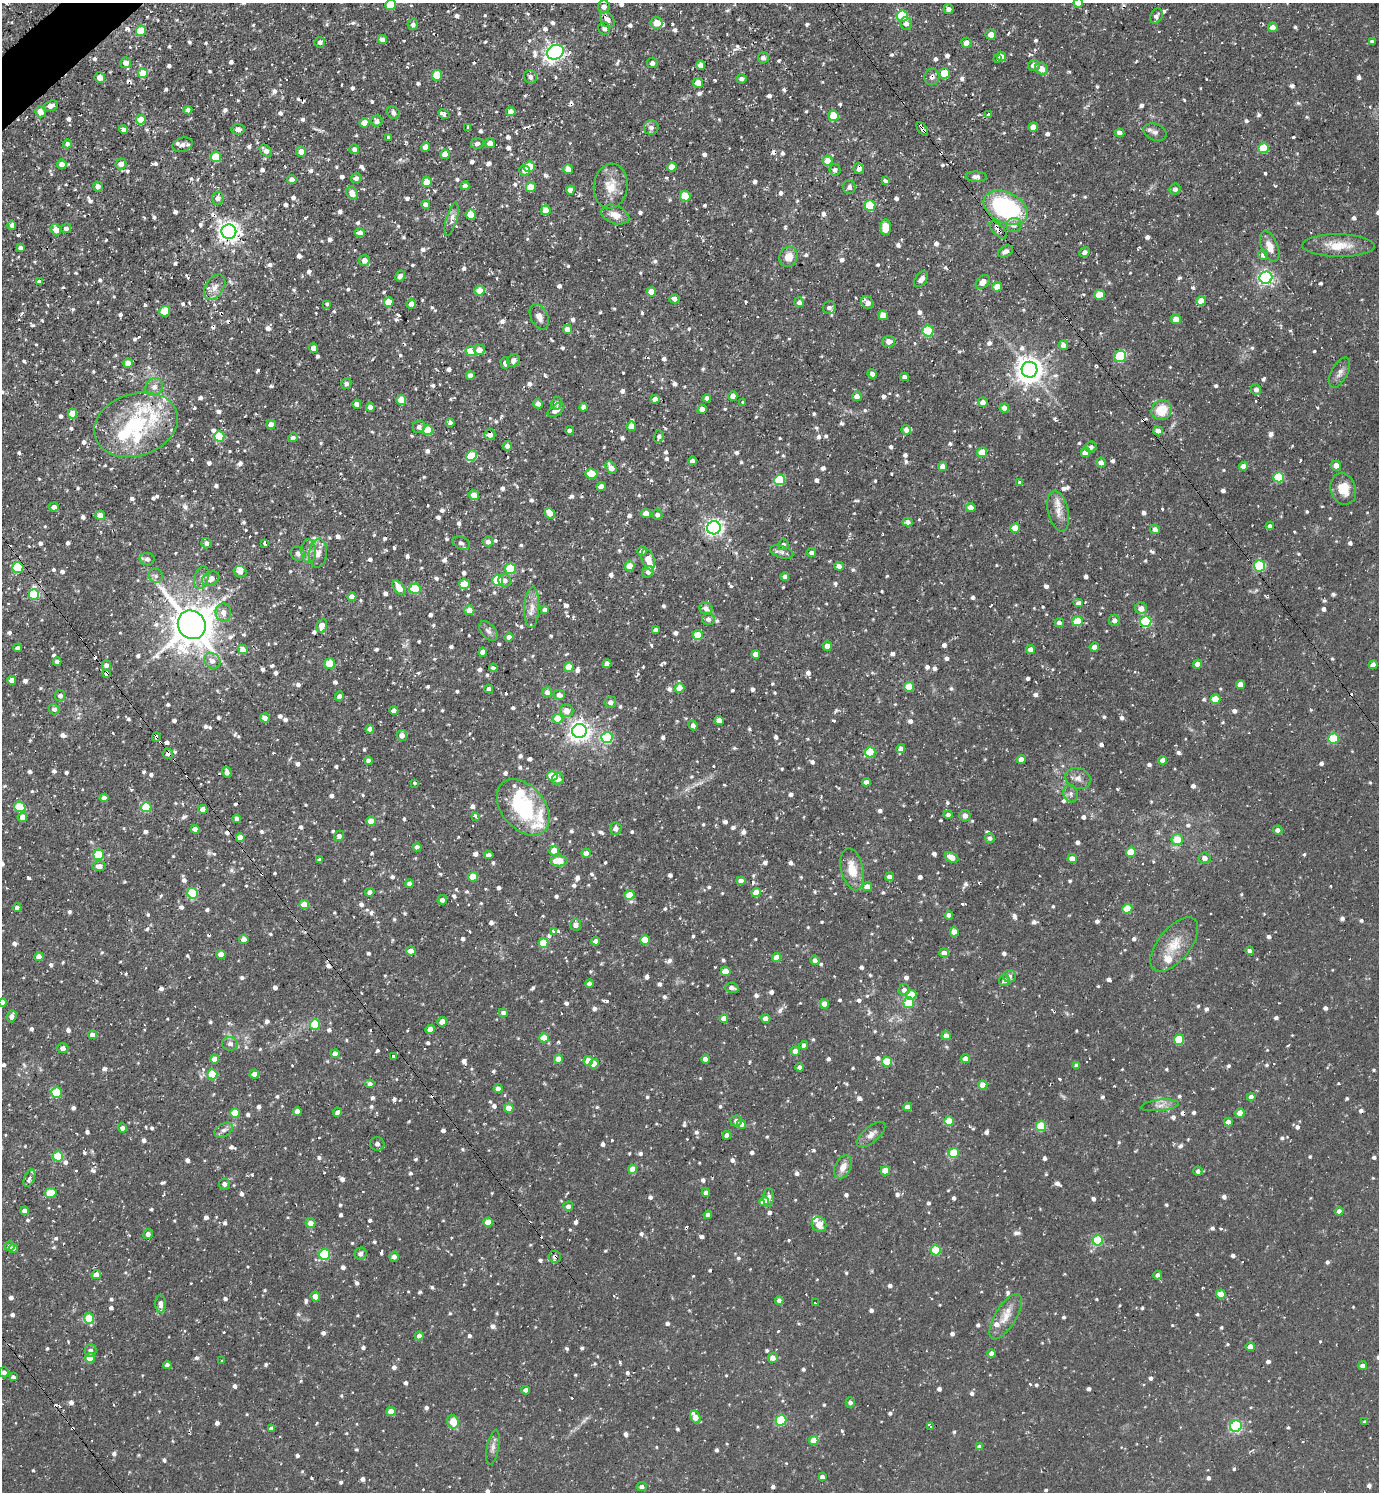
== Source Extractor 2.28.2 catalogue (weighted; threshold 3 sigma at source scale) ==
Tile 11 of 4 x 4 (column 3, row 3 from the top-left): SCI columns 2909-4285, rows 1491-2980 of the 5960 x 5963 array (HDU 1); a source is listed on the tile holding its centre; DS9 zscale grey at full resolution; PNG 1381 x 1494 px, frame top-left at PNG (2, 3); each listed source drawn as its Kron ellipse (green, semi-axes under 4 px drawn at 4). Shown black and unused: <1% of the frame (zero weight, under 2 of 3 exposures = <1% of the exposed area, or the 3 px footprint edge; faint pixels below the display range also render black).
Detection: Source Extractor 2.28.2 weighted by HDU 2 'WHT'; one run over the whole footprint, this tile lists its part. Background 0.0712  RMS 0.0071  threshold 0.0321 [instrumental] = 3 sigma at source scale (4.5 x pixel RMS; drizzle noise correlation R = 1.50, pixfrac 1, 0.05/0.05 arcsec/px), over >= 5 px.
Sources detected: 1510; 1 too faint to see at this stretch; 2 inside a brighter object's white glare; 34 cosmic-ray / hot-pixel residue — neither listed nor drawn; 22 inside a brighter listed object's ellipse — not listed separately; of the other 1451, all 500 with FLUX_AUTO >= 2.67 (the completeness limit of this list) listed and drawn (951 fainter detections not listed), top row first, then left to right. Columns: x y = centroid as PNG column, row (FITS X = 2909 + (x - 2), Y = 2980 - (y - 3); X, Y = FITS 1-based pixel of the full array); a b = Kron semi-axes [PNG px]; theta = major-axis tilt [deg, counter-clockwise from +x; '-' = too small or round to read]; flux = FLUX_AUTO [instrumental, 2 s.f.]
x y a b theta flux
1078 3 5 4 - 9.8
390 5 5 5 - 20
604 7 6 6 - 3.5
948 9 5 5 - 3
902 16 5 5 - 54
1156 16 8 6 61 2.7
607 20 9 6 -49 4.4
656 23 6 5 - 9
413 24 6 5 - 2.7
906 24 6 6 - 3.2
1273 27 5 4 - 5.4
604 28 6 6 - 2.9
141 31 5 5 - 19
991 34 5 5 - 6.3
382 39 4 4 - 3.7
320 42 5 5 - 2.7
1372 42 3 3 - 17
966 43 5 5 - 5
555 52 9 7 25 240
1001 56 5 4 - 4.8
763 58 6 5 - 2.8
997 59 3 3 - 3.9
126 63 5 5 - 5.4
652 63 5 5 - 3
701 65 4 4 - 6.1
1034 65 6 5 - 4
1042 69 6 5 - 7.8
143 73 5 5 - 16
944 74 5 5 - 26
437 75 5 5 - 22
530 77 7 6 - 2.8
932 77 8 7 - 3.3
100 78 5 5 - 4.7
741 79 5 4 - 2.7
698 83 5 5 - 8.5
51 106 7 5 17 4
188 110 4 4 - 2.7
511 111 5 4 - 4.8
40 112 5 5 - 7.9
393 113 7 5 -48 2.8
444 114 6 3 -28 6.7
989 114 3 3 - 5.1
834 116 5 5 - 20
141 120 5 5 - 16
377 121 5 5 - 3.3
364 123 5 5 - 8.7
651 127 7 7 - 3.1
1033 127 4 4 - 8.3
468 128 4 3 - 8.5
123 129 4 4 - 3.4
238 129 6 5 - 3.5
922 129 8 3 -55 6.5
1155 132 12 8 -21 3.3
1120 133 5 4 - 3.5
388 137 3 3 - 7.5
477 143 6 5 - 3
490 143 5 5 - 6.5
67 144 4 4 - 2.9
182 145 10 7 16 3.9
425 147 5 4 - 3.5
1264 148 5 5 - 31
354 149 5 5 - 2.8
266 151 7 5 -42 4.4
301 151 5 5 - 6.8
445 154 5 4 - 8.6
216 157 5 5 - 35
827 161 5 5 - 8.3
62 164 5 4 - 5.5
121 164 5 5 - 5.3
529 167 5 5 - 27
672 167 5 4 - 7
568 169 5 4 - 7.4
859 169 5 5 - 3.1
525 170 5 5 - 3.7
835 170 5 5 - 2.8
976 177 10 5 -1 3.7
356 178 5 5 - 3.4
292 179 4 4 - 4.8
885 181 4 3 - 7.7
427 182 5 5 - 11
98 186 5 4 - 4.2
465 186 4 4 - 3.6
611 186 22 17 84 14
531 187 5 5 - 14
849 187 7 6 - 3
1175 189 5 5 - 2.8
570 190 4 4 - 5.3
352 193 7 5 -62 6
685 196 5 5 - 21
218 198 6 5 - 4.1
426 204 4 4 - 3.1
870 206 5 5 - 39
1006 208 23 15 -26 93
546 210 5 5 - 12
471 214 5 5 - 15
615 215 14 9 -20 7.1
452 219 17 5 75 4.6
12 225 4 4 - 3
1014 225 8 7 - 4.2
886 227 8 5 87 15
66 228 5 4 - 2.7
56 230 6 4 -72 8.4
998 230 11 5 -45 3.5
229 232 7 7 - 500
360 233 5 4 - 5
1338 245 36 11 0 16
1270 246 16 8 -68 7.1
21 248 4 4 - 2.8
1005 251 8 5 28 2.7
1085 252 5 4 - 2.9
1263 255 5 5 - 3.7
788 257 10 9 - 8.6
364 260 5 5 - 4.7
400 276 6 4 57 3.2
1266 278 6 6 - 180
921 279 9 5 53 4
39 282 4 4 - 3.5
983 282 8 5 46 5.4
215 287 14 9 58 6
997 287 5 4 - 9.7
480 291 5 5 - 13
651 292 5 4 - 11
1099 295 5 5 - 15
674 299 5 4 - 3.2
1201 301 5 4 - 8.4
389 302 5 4 - 11
799 302 5 5 - 2.8
867 303 7 5 -44 4.3
327 304 3 3 - 3.6
411 304 5 4 - 4.4
829 307 6 6 - 3
165 311 5 5 - 19
883 315 5 5 - 8.4
539 317 14 8 -64 5.2
1176 319 5 5 - 9.9
567 329 4 4 - 6
928 331 5 5 - 50
889 341 6 5 - 6.2
1063 345 5 5 - 3.9
314 348 4 4 - 6
479 350 5 5 - 6.1
471 351 5 5 - 19
1120 356 6 5 - 57
513 360 7 6 - 2.8
128 363 5 4 - 10
505 363 6 4 -75 2.8
1029 370 8 8 - 860
1340 373 16 8 61 4.3
872 374 5 4 - 3
470 375 4 4 - 3.5
905 377 4 4 - 3.2
346 383 5 5 - 2.8
154 387 9 8 - 4.4
1256 389 5 5 - 3
733 396 5 4 - 4.9
857 396 5 5 - 4.1
707 398 4 4 - 4.7
655 399 4 4 - 5.3
401 400 5 5 - 12
743 402 3 3 - 8.1
983 402 5 5 - 5
556 403 6 5 - 3.1
357 404 4 4 - 3.6
538 404 5 4 - 3.1
370 407 4 4 - 5.9
583 407 4 4 - 4.2
1004 408 5 4 - 5.8
702 409 4 4 - 5
556 410 9 5 36 4.8
1162 410 10 9 - 17
72 413 5 5 - 11
450 423 4 4 - 2.8
271 424 5 4 - 6
136 425 43 31 18 68
631 426 5 4 - 7.1
419 427 6 6 - 2.9
428 430 5 5 - 21
570 430 4 4 - 2.8
906 430 5 5 - 3.4
1158 431 5 4 - 4.9
490 434 5 5 - 5
219 436 5 5 - 25
659 436 6 4 74 2.7
293 438 4 4 - 2.8
507 446 5 4 - 3.2
1091 447 5 5 - 2.7
982 452 5 4 - 14
1086 452 5 4 - 7.4
471 456 5 5 - 32
692 461 4 4 - 3.7
1101 462 5 5 - 3.9
1336 465 5 5 - 5.5
943 466 4 4 - 6.9
1244 466 4 4 - 5.1
611 468 7 4 -58 6.6
591 473 6 5 - 19
1279 477 5 5 - 39
780 480 5 5 - 47
1020 483 4 4 - 7.4
601 487 4 4 - 5.6
1343 489 16 12 -71 13
474 495 5 5 - 6.9
54 507 5 4 - 3.7
971 507 5 4 - 4.8
1058 511 20 10 -77 8.4
550 513 6 5 - 5.7
646 514 5 4 - 7.3
100 515 5 5 - 6.4
657 515 5 5 - 2.7
908 522 5 4 - 4.1
1270 526 4 4 - 3
714 528 7 6 - 270
1015 528 5 4 - 8.6
1155 529 5 4 - 4
488 542 5 5 - 3.4
206 543 5 5 - 2.8
461 543 9 6 -23 2.7
265 544 3 3 - 6.9
783 545 5 5 - 2.9
309 551 12 7 -87 4.2
642 551 5 4 - 3.2
782 552 12 6 -18 2.8
318 553 14 9 83 6.5
811 553 5 4 - 3
298 554 7 6 - 3.2
147 559 7 6 - 3.3
648 559 11 6 -71 9
630 566 5 5 - 9.9
839 566 5 4 - 3.8
1260 566 5 5 - 56
18 567 5 5 - 46
510 569 5 5 - 41
240 572 6 5 - 3.9
648 572 6 5 - 3.4
156 576 7 7 - 2.7
201 577 12 7 73 3.4
785 577 4 4 - 3.2
211 579 9 6 27 6
505 580 6 6 - 2.9
497 581 5 5 - 39
464 584 5 5 - 17
399 588 8 5 -55 12
415 589 5 5 - 34
34 594 5 5 - 34
352 597 4 4 - 5.4
1079 603 5 4 - 3.7
532 607 20 7 87 6.6
706 608 6 6 - 3.9
1141 608 6 5 - 5.7
469 610 5 5 - 7
545 610 4 4 - 2.9
223 612 9 7 -86 5.4
708 619 6 6 - 3.3
1114 620 5 5 - 3.6
1078 621 5 5 - 23
1146 621 5 5 - 65
1059 623 4 4 - 3.4
192 625 15 13 -57 2200
322 626 7 5 66 6.8
656 630 4 4 - 2.7
488 631 11 7 -50 3
698 635 5 5 - 22
509 637 4 4 - 3.4
827 646 4 4 - 5.5
1094 647 5 4 - 4.7
18 648 4 4 - 3.4
243 649 5 4 - 8.5
1031 649 4 4 - 4.7
483 652 4 4 - 6.6
756 654 4 4 - 6.2
212 661 9 7 -33 4.9
57 662 4 4 - 3.4
330 664 5 5 - 20
607 664 4 4 - 4.1
1197 664 4 4 - 5.3
106 665 5 5 - 2.8
1373 665 4 4 - 4.2
569 667 5 4 - 13
493 668 4 3 - 4.4
107 673 4 4 - 3.8
12 680 4 4 - 5.8
1240 684 4 4 - 7.4
909 687 5 5 - 18
680 688 5 4 - 12
489 689 4 4 - 3.6
547 692 5 5 - 3.4
559 695 6 5 - 4.1
60 696 5 5 - 3.3
339 696 5 4 - 2.8
1215 699 5 4 - 15
610 702 6 6 - 3.5
54 709 5 5 - 2.8
394 710 4 4 - 3.1
567 711 7 6 - 6.6
265 718 5 4 - 3.3
558 719 5 5 - 20
719 720 4 4 - 6.7
693 725 5 4 - 2.9
370 729 4 4 - 4.3
580 731 7 7 - 460
402 735 5 5 - 4
156 737 4 3 - 4.7
607 738 5 5 - 55
1334 738 5 5 - 33
901 749 4 4 - 5.3
870 752 5 5 - 36
168 754 5 5 - 2.7
1021 759 4 4 - 4.9
368 760 4 4 - 2.8
1163 760 4 4 - 5.2
227 772 5 4 - 3.7
552 776 5 4 - 17
1078 778 13 10 -20 5
558 779 6 5 - 4.3
866 782 4 4 - 4.1
414 783 3 3 - 7.1
1071 794 8 7 - 2.8
104 798 4 4 - 4.5
20 807 6 5 - 34
146 807 5 5 - 33
523 807 32 21 -50 58
203 809 4 4 - 6.6
948 815 4 4 - 2.8
475 816 4 3 - 2.8
965 816 6 5 - 3.5
22 817 5 4 - 6.6
237 819 4 4 - 4.2
371 821 4 4 - 10
195 829 4 4 - 5.1
616 829 6 5 - 3.2
1278 830 5 4 - 3.2
339 836 5 5 - 2.8
240 838 4 4 - 8.2
990 838 5 4 - 2.7
1177 840 6 5 - 14
417 847 4 4 - 3.8
554 851 5 5 - 9.1
1131 852 5 5 - 21
586 853 4 4 - 3.6
99 855 5 5 - 45
489 855 4 4 - 2.8
952 857 7 5 -26 7.5
1204 858 6 5 - 3.7
1072 859 5 4 - 6.9
320 860 4 4 - 2.7
559 861 8 5 2 14
99 866 7 5 0 4.3
852 869 21 11 -77 15
473 877 5 5 - 15
889 877 4 4 - 2.8
741 881 4 4 - 6.2
409 884 4 4 - 3.6
867 887 5 4 - 5.4
370 892 5 4 - 2.9
192 893 5 5 - 38
756 893 4 4 - 8.9
629 895 5 5 - 11
442 900 5 4 - 3.4
304 905 4 4 - 12
17 907 4 4 - 3
1127 909 5 5 - 23
949 915 4 4 - 4
576 925 6 5 - 4.3
553 931 4 3 - 4
954 932 4 4 - 8.5
244 939 4 4 - 4.8
645 940 5 4 - 14
596 941 4 4 - 4.9
543 943 5 5 - 26
1174 944 32 16 51 17
411 951 5 4 - 5.3
1250 951 4 4 - 2.8
944 953 5 4 - 4.9
221 954 4 4 - 9.3
39 957 4 4 - 7.4
777 957 4 4 - 9.4
815 960 4 4 - 3.1
725 971 5 4 - 11
1009 976 6 6 - 3.1
1004 980 6 5 - 2.8
589 984 4 4 - 3.2
732 988 7 5 -8 3.3
904 990 5 5 - 3.3
911 995 5 5 - 18
3 1002 4 4 - 6.9
909 1003 5 5 - 24
825 1004 4 4 - 7.5
503 1013 4 4 - 2.8
12 1016 6 4 69 3.7
724 1018 4 4 - 7.3
766 1018 4 4 - 4.4
442 1022 5 4 - 6.7
315 1025 5 5 - 30
430 1029 4 4 - 8.3
92 1035 4 4 - 5.4
946 1036 4 4 - 5.5
544 1038 5 4 - 15
1179 1040 5 5 - 30
230 1044 8 7 - 3
804 1045 4 4 - 3.8
63 1048 6 5 - 3.8
795 1051 4 4 - 5.7
335 1054 4 4 - 6.4
393 1056 3 3 - 4.9
215 1059 4 4 - 7.5
558 1059 5 4 - 7.4
705 1059 4 4 - 3.3
965 1059 4 4 - 5.6
588 1061 5 5 - 12
887 1062 5 5 - 22
594 1064 5 4 - 10
1077 1065 4 4 - 3.6
800 1067 4 4 - 3.9
212 1074 5 5 - 26
254 1074 5 4 - 4.6
370 1084 4 4 - 2.9
983 1085 4 4 - 9.7
498 1088 4 4 - 3.9
56 1093 5 5 - 38
1251 1097 4 4 - 5.6
1160 1105 19 5 6 4.7
907 1107 4 4 - 5.2
509 1108 5 4 - 7.1
297 1111 4 4 - 5.3
337 1112 4 4 - 2.7
235 1113 5 4 - 17
1240 1113 4 4 - 9.7
736 1121 6 5 - 3.4
949 1121 5 4 - 18
1228 1122 4 4 - 4.4
741 1124 4 4 - 3.4
1041 1126 5 5 - 29
122 1128 4 4 - 3.1
224 1130 9 6 28 2.9
727 1135 4 4 - 4
871 1135 17 8 39 5.2
377 1144 7 7 - 2.7
954 1153 5 5 - 32
58 1156 5 5 - 33
843 1167 12 8 63 6.6
633 1169 4 4 - 9
885 1171 5 4 - 12
1198 1171 4 4 - 2.9
29 1178 9 5 67 3.4
224 1184 5 5 - 3.2
706 1192 4 4 - 3
51 1193 6 5 - 17
768 1197 9 5 89 3.5
764 1201 5 4 - 9.9
568 1206 5 4 - 2.9
25 1211 4 4 - 5.6
1339 1211 4 4 - 3.5
708 1215 4 4 - 3.8
488 1222 4 4 - 11
310 1223 5 5 - 5.4
819 1224 8 7 - 8
148 1234 5 4 - 3
1098 1240 5 5 - 44
10 1246 5 5 - 2.7
14 1248 5 4 - 4.3
936 1250 5 5 - 32
325 1254 5 5 - 54
361 1254 6 6 - 3.1
394 1257 5 4 - 3.6
555 1257 6 6 - 2.9
96 1275 5 4 - 6
1158 1275 4 4 - 2.7
1221 1294 5 4 - 15
315 1296 5 4 - 8.3
779 1300 4 4 - 2.8
815 1303 3 3 - 7.2
160 1304 8 5 -88 4
1006 1317 26 10 58 11
89 1318 5 5 - 21
419 1336 4 4 - 3.5
1250 1347 4 4 - 7
91 1350 6 6 - 2.9
991 1353 4 4 - 3.9
90 1358 5 5 - 17
773 1358 5 4 - 5.1
222 1361 4 3 - 6
167 1365 4 4 - 3.8
1362 1366 4 4 - 3.2
4 1372 5 5 - 3.3
13 1377 4 4 - 2.7
526 1390 4 4 - 5.2
850 1402 5 4 - 2.7
391 1412 4 4 - 9.4
695 1417 7 4 -59 8.7
781 1420 5 5 - 47
453 1422 7 5 -68 12
1364 1422 3 3 - 7.2
1236 1426 6 5 - 88
931 1427 3 3 - 3.4
272 1428 4 4 - 3.5
814 1440 5 4 - 10
493 1447 18 6 79 3.6
979 1447 4 4 - 3.6
822 1477 4 4 - 3.5
642 1487 5 4 - 3
Overlapping masked pixels (flux is a lower limit): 14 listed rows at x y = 932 77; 922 129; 859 169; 998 230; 1120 356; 490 434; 1260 566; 18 567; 107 673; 156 737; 168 754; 203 809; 543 943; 555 1257
Isophote crosses this tile's border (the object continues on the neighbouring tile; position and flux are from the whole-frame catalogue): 3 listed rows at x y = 1078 3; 390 5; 3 1002